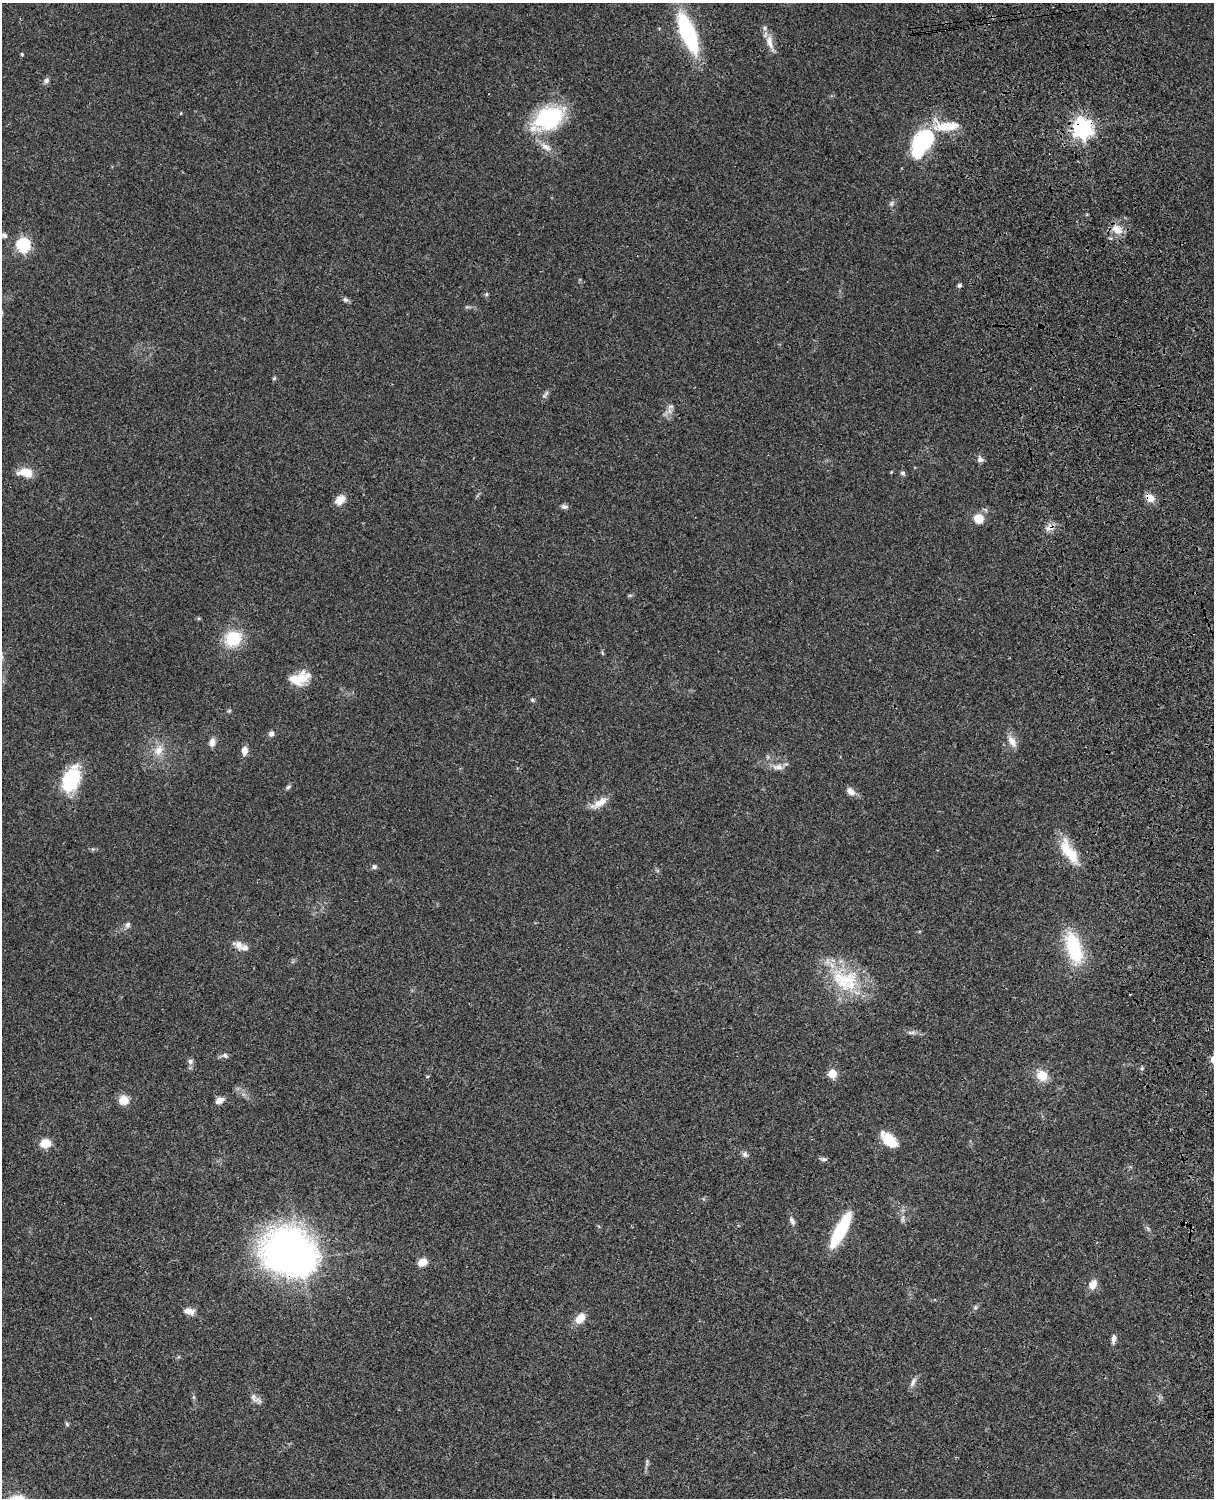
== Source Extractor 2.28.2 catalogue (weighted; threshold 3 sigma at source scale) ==
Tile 6 of 4 x 3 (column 2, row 2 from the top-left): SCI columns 1333-2544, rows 1773-3268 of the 5087 x 4927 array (HDU 1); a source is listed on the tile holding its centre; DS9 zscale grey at full resolution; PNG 1216 x 1500 px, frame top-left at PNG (2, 3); no overlay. Shown black and unused: <1% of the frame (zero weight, under 3 of 4 exposures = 6% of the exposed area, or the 3 px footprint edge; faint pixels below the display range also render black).
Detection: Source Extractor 2.28.2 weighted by HDU 2 'WHT'; one run over the whole footprint, this tile lists its part. Background 0.0886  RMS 0.0062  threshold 0.0277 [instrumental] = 3 sigma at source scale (4.5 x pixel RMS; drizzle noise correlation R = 1.50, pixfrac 1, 0.05/0.05 arcsec/px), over >= 5 px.
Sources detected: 79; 3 inside a brighter object's white glare — not listed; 2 inside a brighter listed object's ellipse — not listed separately; the other 74 listed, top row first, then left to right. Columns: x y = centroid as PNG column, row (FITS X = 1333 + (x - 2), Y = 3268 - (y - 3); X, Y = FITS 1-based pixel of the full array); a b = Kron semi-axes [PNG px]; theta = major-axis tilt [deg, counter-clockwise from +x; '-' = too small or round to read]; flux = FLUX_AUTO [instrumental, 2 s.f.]
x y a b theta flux
688 33 31 11 -68 84
770 42 22 9 -78 6.6
22 54 4 3 - 0.67
46 81 8 7 - 1.9
181 113 5 3 - 0.46
548 118 37 22 29 55
947 126 34 13 -2 17
1082 128 8 7 - 330
546 147 18 9 -33 5.7
918 147 29 21 51 35
891 204 8 4 59 1.4
1117 229 16 11 -34 7.3
4 235 8 7 - 1.9
23 245 6 6 - 99
960 285 5 5 - 1.2
486 294 6 4 89 0.85
345 300 8 6 -35 1.5
274 378 5 4 - 0.81
545 394 13 5 53 1.8
670 406 9 7 24 2.2
980 459 9 8 - 2.1
25 472 19 10 -8 8.8
903 473 7 6 - 1.4
1150 498 12 9 -39 5.3
340 500 15 10 35 4.9
564 507 9 6 -6 1.7
979 518 11 10 - 8.8
1050 527 14 9 20 4.2
630 595 6 4 17 0.84
233 638 19 17 28 22
602 653 8 2 -69 0.71
297 679 23 14 17 14
532 700 6 5 - 0.92
229 711 6 4 19 0.75
271 734 7 7 - 2
1012 741 17 8 -64 5
212 742 10 7 79 3.3
158 750 17 11 52 7.5
244 751 10 7 84 4
778 767 16 8 0 4.2
71 780 25 15 69 40
288 787 8 5 31 1.2
851 792 11 7 -53 4.3
598 804 22 10 33 6.7
1069 852 38 13 -58 18
374 867 6 6 - 1.4
128 925 8 7 - 1.9
239 945 15 11 -26 4.7
1074 948 40 17 -73 33
845 980 45 32 -23 39
911 1033 12 4 0 1.9
225 1055 8 6 -30 1.7
190 1061 7 7 - 1.8
832 1073 6 5 - 18
1042 1076 12 10 -34 10
124 1100 10 9 - 8.1
220 1100 10 7 25 3.8
889 1140 21 12 -40 13
45 1143 10 8 10 10
745 1154 8 7 - 1.9
823 1159 11 5 -11 1.4
792 1221 11 6 -67 2.5
840 1230 36 9 62 41
301 1261 10 9 - 670
422 1262 9 7 18 6.5
1093 1284 13 9 62 5.5
975 1307 6 5 - 1.1
189 1311 12 7 -16 4.6
580 1318 14 9 48 7.6
1114 1339 11 5 82 2.9
913 1382 14 6 63 2.8
255 1399 19 7 -35 3.4
67 1424 6 5 - 0.91
647 1463 10 3 79 1.4
Overlapping masked pixels (flux is a lower limit): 3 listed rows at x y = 1082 128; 1150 498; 1050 527